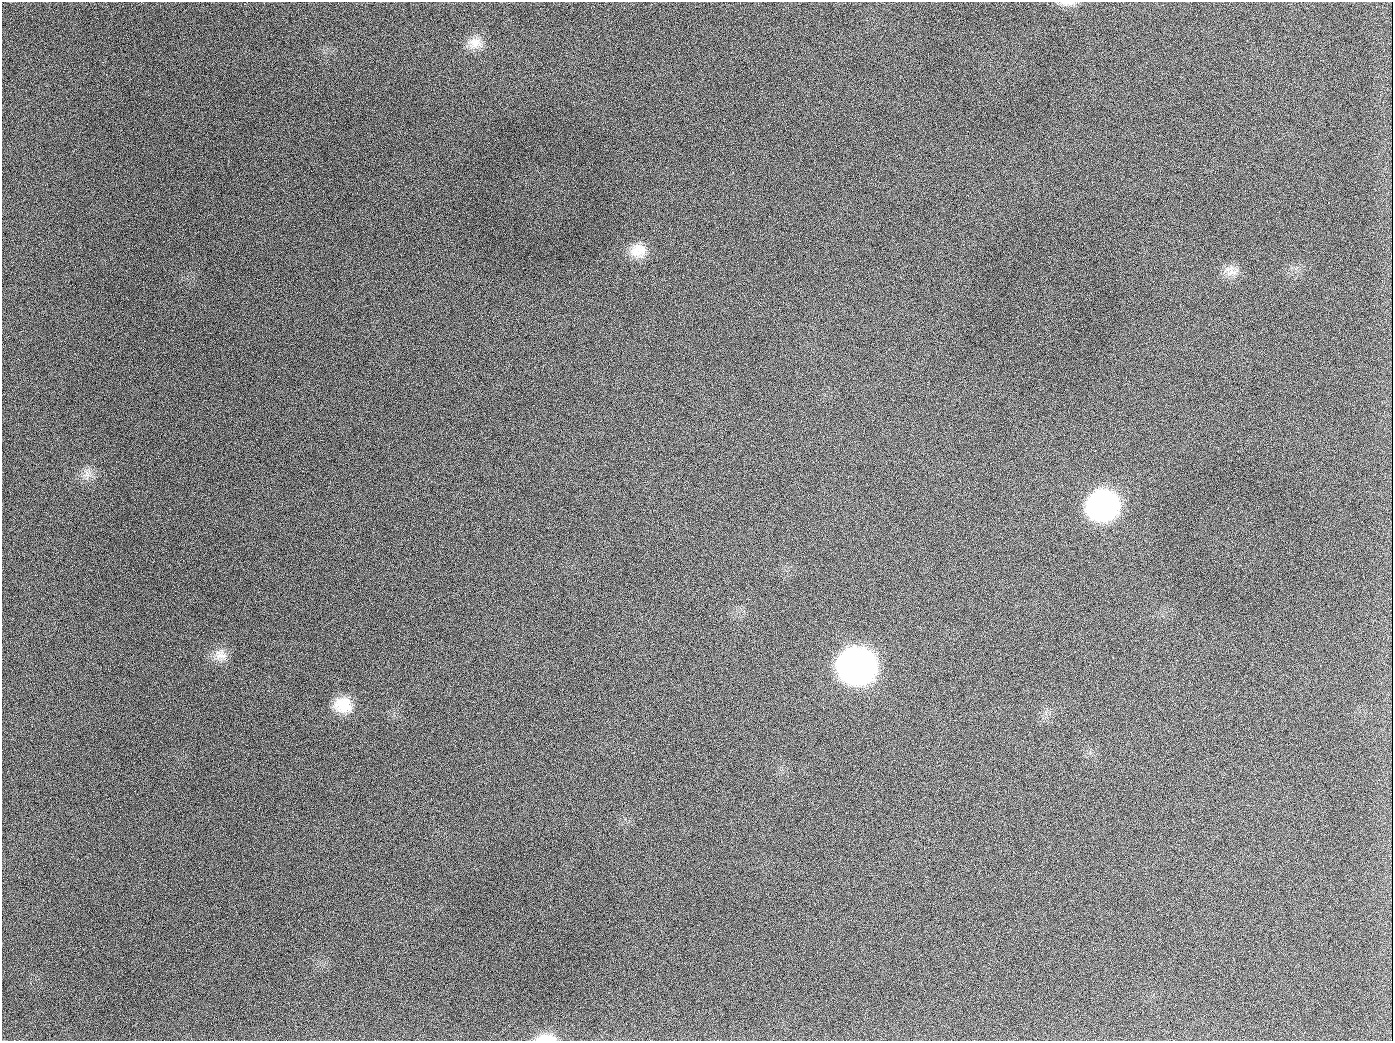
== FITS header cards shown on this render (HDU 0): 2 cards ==
NAXIS1  =                 1391
NAXIS2  =                 1039

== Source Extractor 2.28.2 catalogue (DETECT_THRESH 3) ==
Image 1391 x 1039 px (HDU 0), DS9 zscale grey, 1 PNG px = 1 image px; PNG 1395 x 1043 px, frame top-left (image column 1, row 1039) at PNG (2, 2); no overlay
Background 1940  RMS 80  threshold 240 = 3 sigma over >= 5 px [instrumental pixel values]
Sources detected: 13; all 13 listed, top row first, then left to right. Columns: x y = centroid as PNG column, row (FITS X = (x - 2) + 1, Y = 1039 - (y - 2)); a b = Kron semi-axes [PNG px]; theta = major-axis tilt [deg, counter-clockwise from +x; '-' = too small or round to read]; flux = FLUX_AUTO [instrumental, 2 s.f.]
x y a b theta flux
1069 3 15 6 2 2.7e+04
475 43 20 16 11 7.6e+04
189 126 2 2 - 4.7e+03
638 251 20 18 -10 1.0e+05
1231 271 19 14 -42 5.9e+04
654 407 2 2 - 2.8e+03
87 474 8 8 - 3.3e+04
1103 505 22 20 20 1.8e+06
220 655 18 15 -3 6.7e+04
857 666 23 22 - 4.3e+06
343 705 21 18 2 1.4e+05
944 1026 3 2 - 4.4e+03
546 1038 27 8 0 8.5e+04
At the frame edge (FLAGS 8, measured only in part): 1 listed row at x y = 546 1038